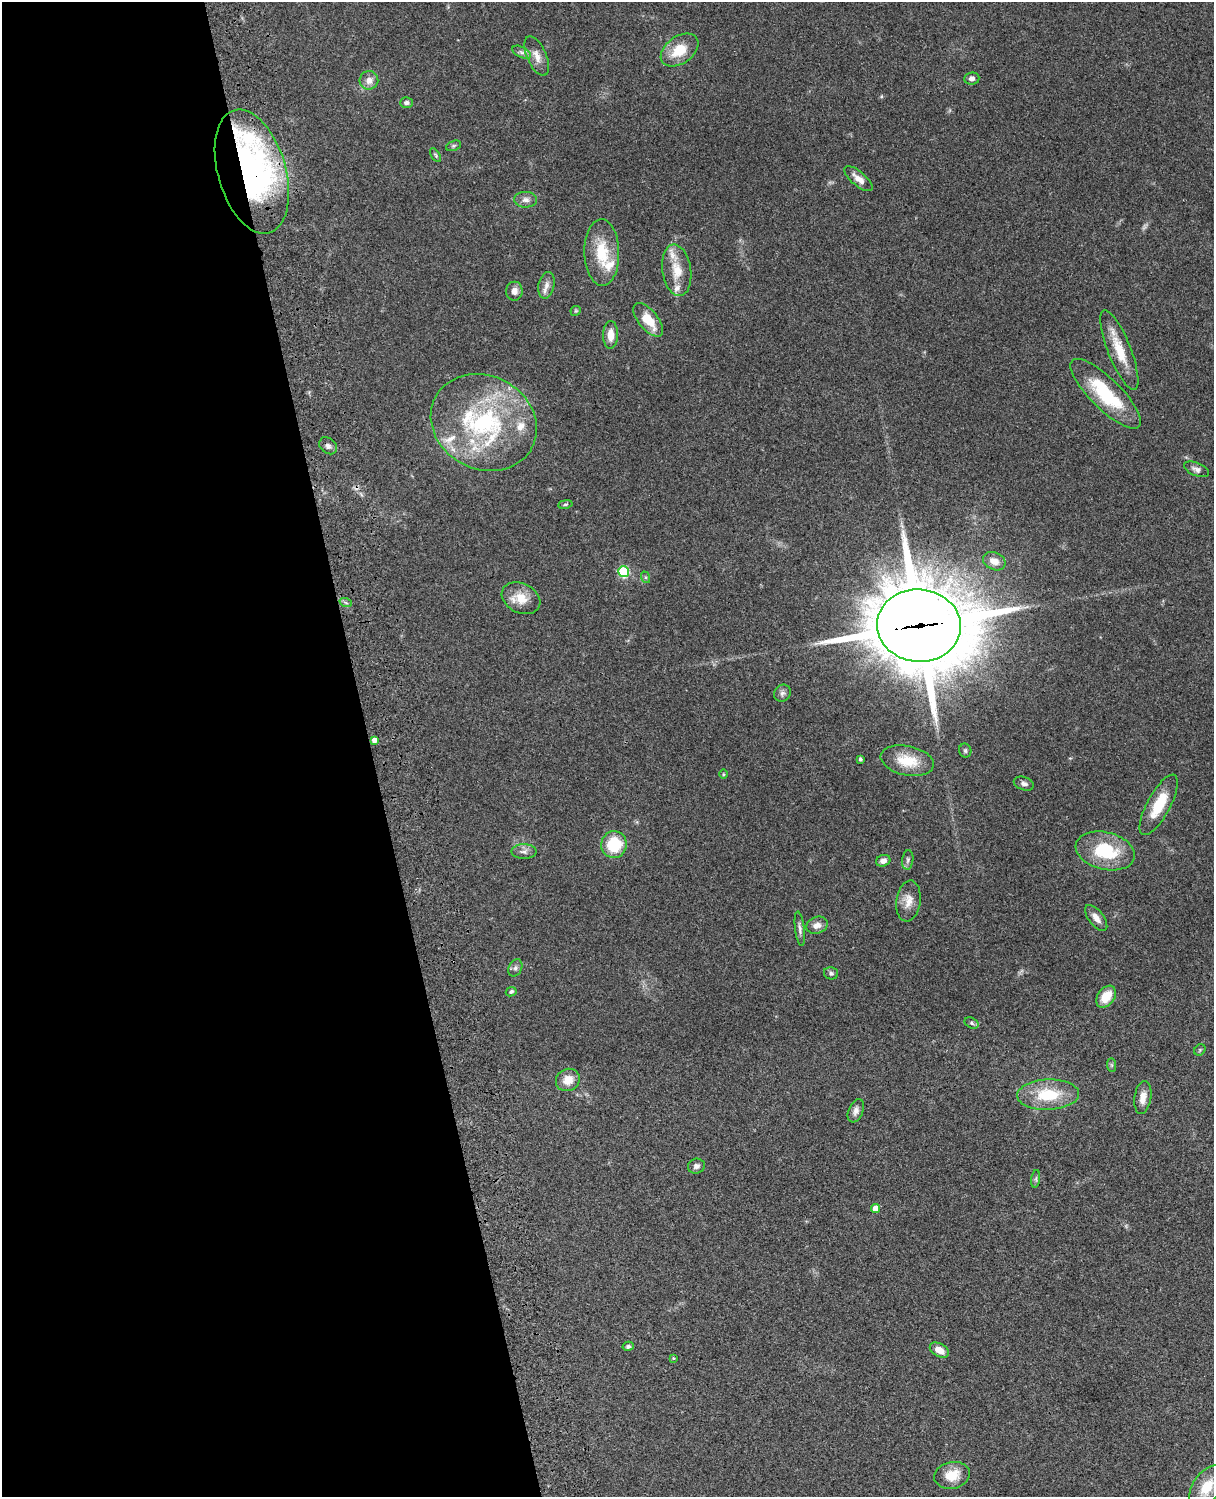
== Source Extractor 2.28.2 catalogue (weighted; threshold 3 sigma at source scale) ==
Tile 5 of 4 x 3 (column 1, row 2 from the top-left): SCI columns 121-1332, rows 1773-3267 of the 5087 x 4926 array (HDU 1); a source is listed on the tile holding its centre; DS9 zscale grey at full resolution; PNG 1216 x 1499 px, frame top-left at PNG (2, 2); each listed source drawn as its Kron ellipse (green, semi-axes under 4 px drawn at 4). Shown black and unused: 31% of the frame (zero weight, under 3 of 4 exposures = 6% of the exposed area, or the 3 px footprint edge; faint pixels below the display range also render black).
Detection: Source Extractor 2.28.2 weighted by HDU 2 'WHT'; one run over the whole footprint, this tile lists its part. Background 0.104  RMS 0.0065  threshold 0.0293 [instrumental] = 3 sigma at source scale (4.5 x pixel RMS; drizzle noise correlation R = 1.50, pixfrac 1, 0.05/0.05 arcsec/px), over >= 5 px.
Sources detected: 75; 1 too faint to see at this stretch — neither listed nor drawn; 8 inside a brighter listed object's ellipse — not listed separately; the other 66 listed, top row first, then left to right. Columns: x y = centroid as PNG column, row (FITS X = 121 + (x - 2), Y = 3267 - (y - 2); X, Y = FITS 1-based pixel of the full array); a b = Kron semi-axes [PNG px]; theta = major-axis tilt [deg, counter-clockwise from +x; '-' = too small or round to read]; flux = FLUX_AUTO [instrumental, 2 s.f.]
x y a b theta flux
680 50 21 13 35 16
521 52 10 5 -26 2.1
537 56 21 9 -67 6.5
972 78 8 6 6 2.5
369 80 9 9 - 4.9
406 103 6 5 - 2.2
454 146 8 5 20 1.1
436 155 8 4 -57 1
252 172 64 34 -74 210
858 179 17 7 -40 5.5
526 200 11 8 -1 3.4
602 253 33 17 -88 24
677 270 26 14 -81 13
546 285 13 8 78 4
514 291 9 8 - 3.8
576 311 5 5 - 0.78
648 320 20 9 -51 14
610 335 14 7 88 7.1
1119 350 43 11 -68 17
1106 394 47 15 -45 40
484 423 55 46 -28 100
328 446 9 7 -42 2.3
1196 469 13 6 -22 2.7
565 504 7 3 9 1
994 561 12 8 -23 6.1
623 572 5 5 - 51
645 577 6 4 -71 0.98
521 598 20 14 -27 11
346 603 6 4 -20 1.1
919 626 42 36 -4 7700
782 693 9 7 54 2.3
374 740 4 4 - 3.1
965 751 7 6 - 1.4
860 759 4 3 - 1.3
907 761 27 14 -12 18
723 774 5 3 - 0.63
1024 784 10 6 -19 2.3
1159 805 34 11 62 20
614 844 13 13 - 26
1105 851 30 18 -14 35
524 852 13 7 1 2.9
908 860 10 5 85 1.7
883 861 7 5 19 3.6
908 901 20 12 82 7.6
1096 918 15 7 -52 4.7
817 925 11 8 20 4.1
800 929 17 4 -83 2.5
515 968 9 6 64 2
831 973 7 6 - 1.6
511 992 5 4 - 1.1
1106 997 12 8 53 12
972 1023 7 5 -28 1.4
1200 1050 6 5 - 0.84
1112 1065 7 4 -89 1.1
568 1080 12 11 - 7.7
1048 1095 31 15 2 27
1143 1097 16 8 81 6.1
856 1111 12 7 68 3.2
696 1166 8 7 - 2.4
1036 1179 9 4 82 1.3
875 1208 4 4 - 6.7
628 1346 5 4 - 1.5
939 1350 10 6 -28 6.2
673 1358 4 3 - 0.68
952 1475 18 13 12 12
1206 1487 24 13 57 16
Overlapping masked pixels (flux is a lower limit): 2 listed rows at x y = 252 172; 919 626